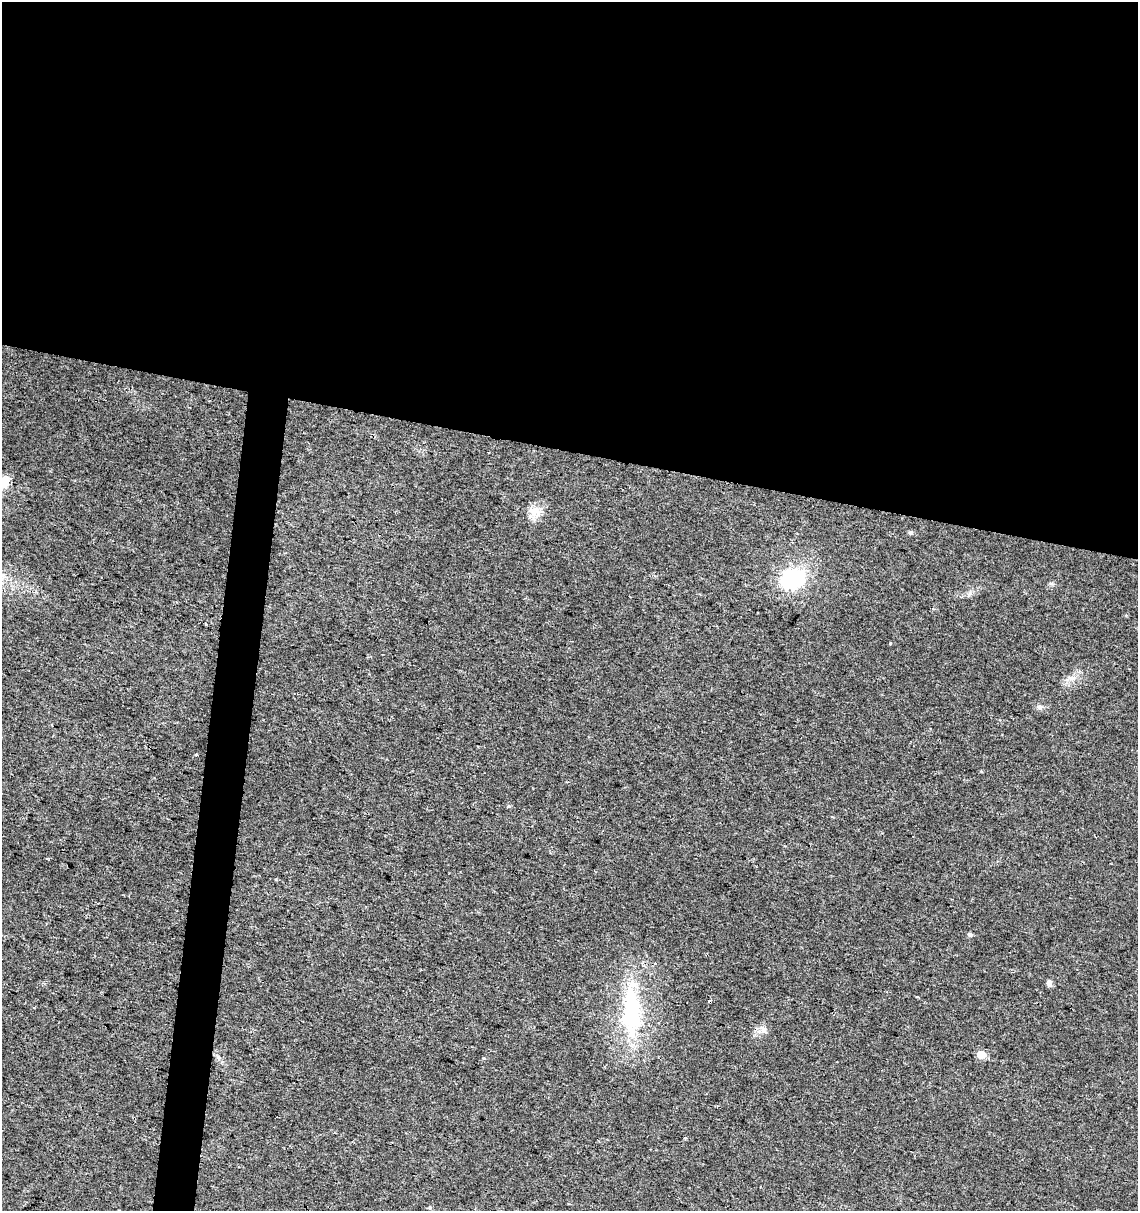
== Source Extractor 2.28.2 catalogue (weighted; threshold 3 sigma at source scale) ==
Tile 3 of 4 x 4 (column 3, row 1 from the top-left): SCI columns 2500-3635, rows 3637-4845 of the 5057 x 4845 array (HDU 1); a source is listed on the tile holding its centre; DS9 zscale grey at full resolution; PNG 1140 x 1213 px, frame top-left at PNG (2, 2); no overlay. Shown black and unused: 40% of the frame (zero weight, under 2 of 3 exposures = <1% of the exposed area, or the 3 px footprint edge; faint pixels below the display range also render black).
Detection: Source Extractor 2.28.2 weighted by HDU 2 'WHT'; one run over the whole footprint, this tile lists its part. Background 0.0279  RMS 0.005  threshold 0.0225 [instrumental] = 3 sigma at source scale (4.5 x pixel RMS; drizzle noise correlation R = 1.50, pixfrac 1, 0.0396/0.0396 arcsec/px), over >= 5 px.
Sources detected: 16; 1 inside a brighter object's white glare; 3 cosmic-ray / hot-pixel residue — not listed; the other 12 listed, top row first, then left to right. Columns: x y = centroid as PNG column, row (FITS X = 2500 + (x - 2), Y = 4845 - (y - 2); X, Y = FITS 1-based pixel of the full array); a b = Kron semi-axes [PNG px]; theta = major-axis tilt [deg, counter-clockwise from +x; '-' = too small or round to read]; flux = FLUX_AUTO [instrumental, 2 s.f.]
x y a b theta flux
2 482 6 6 - 36
533 511 10 9 - 3.7
910 533 5 5 - 0.94
791 579 27 23 63 30
890 643 3 3 - 0.58
1039 707 7 6 - 1.1
509 806 5 3 - 0.49
970 934 5 5 - 1
1049 984 9 5 -76 1.7
632 1012 70 24 -89 46
981 1054 8 7 - 4.1
430 1208 4 3 - 0.75
Isophote crosses this tile's border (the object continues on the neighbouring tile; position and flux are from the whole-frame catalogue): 1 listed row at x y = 2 482
Unlisted compact peaks at least as high as the median listed source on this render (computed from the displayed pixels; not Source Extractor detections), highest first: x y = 196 754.